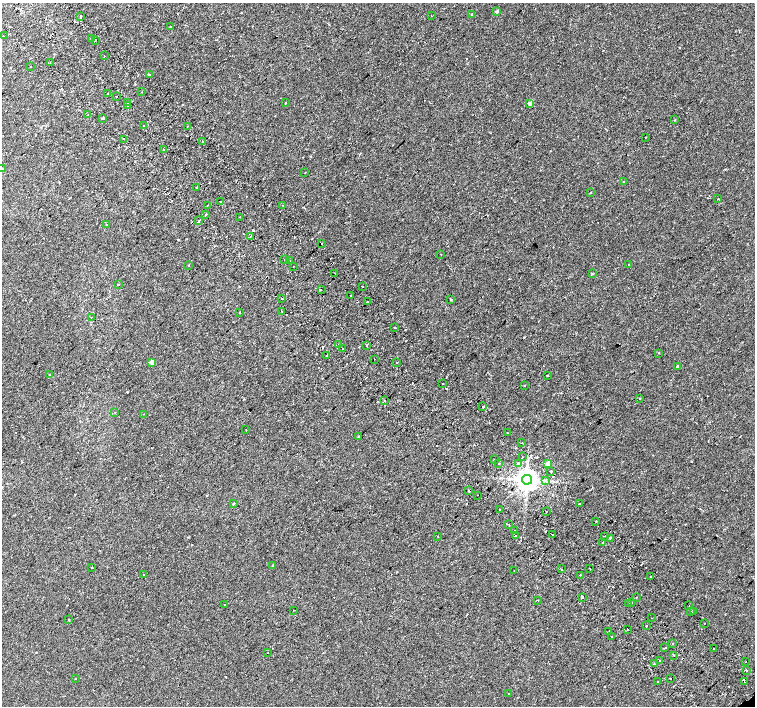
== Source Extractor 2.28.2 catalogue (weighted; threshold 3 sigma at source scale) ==
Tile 11 of 4 x 4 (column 3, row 3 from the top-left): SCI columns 3055-4560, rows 1605-3012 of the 6117 x 6089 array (HDU 1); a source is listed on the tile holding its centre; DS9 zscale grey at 2 x 2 block average (1 PNG px = mean of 2 x 2 image px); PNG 757 x 708 px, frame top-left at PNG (2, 3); each listed source drawn as its Kron ellipse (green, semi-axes under 4 px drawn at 4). Shown black and unused: <1% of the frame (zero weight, under 2 of 3 exposures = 3% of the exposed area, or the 3 px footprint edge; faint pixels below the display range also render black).
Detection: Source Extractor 2.28.2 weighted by HDU 2 'WHT'; one run over the whole footprint, this tile lists its part. Background 0.00183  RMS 0.0023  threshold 0.0105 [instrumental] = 3 sigma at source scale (4.5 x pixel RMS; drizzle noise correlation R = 1.50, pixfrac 1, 0.0396/0.0396 arcsec/px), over >= 5 px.
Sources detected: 165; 18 cosmic-ray / hot-pixel residue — neither listed nor drawn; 1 coinciding with a brighter row at this scale — not listed separately; the other 146 listed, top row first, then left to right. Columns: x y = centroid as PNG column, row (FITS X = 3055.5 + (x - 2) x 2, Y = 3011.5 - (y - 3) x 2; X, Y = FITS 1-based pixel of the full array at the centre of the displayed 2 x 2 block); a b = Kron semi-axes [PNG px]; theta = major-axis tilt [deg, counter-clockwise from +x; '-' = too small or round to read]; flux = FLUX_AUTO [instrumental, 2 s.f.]
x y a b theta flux
497 11 3 2 - 1
472 14 3 2 - 0.64
81 16 2 2 - 1.2
431 16 2 2 - 0.7
171 27 2 2 - 0.24
3 36 2 2 - 0.29
91 39 2 2 - 0.33
95 40 2 2 - 1
104 56 2 2 - 0.2
50 62 2 2 - 0.19
30 66 2 2 - 0.6
149 75 2 2 - 0.67
142 92 2 2 - 0.22
108 94 2 2 - 0.46
116 97 2 2 - 0.41
128 103 2 2 - 0.5
285 103 2 2 - 0.35
530 103 3 2 - 2.1
128 106 2 2 - 3.5
88 114 2 2 - 0.43
102 118 3 2 - 1.4
675 120 2 2 - 0.27
144 126 2 2 - 1
187 126 2 2 - 0.3
646 137 2 2 - 0.38
123 139 2 2 - 1.3
202 141 2 2 - 1
164 150 2 2 - 1.1
2 169 2 2 - 0.91
304 173 2 2 - 0.22
624 182 2 2 - 0.31
196 188 2 2 - 0.34
590 193 3 2 - 0.28
718 199 2 2 - 0.44
220 201 2 2 - 0.85
207 205 2 2 - 0.22
283 205 2 2 - 0.33
206 215 2 2 - 1.9
240 217 2 2 - 0.6
199 221 2 2 - 2.7
106 224 2 2 - 0.72
251 236 2 2 - 0.26
321 243 2 2 - 0.55
441 254 2 2 - 0.52
285 259 2 2 - 0.58
290 260 2 2 - 0.82
188 265 2 2 - 0.88
629 265 2 2 - 0.48
293 266 2 2 - 0.34
335 273 2 2 - 0.22
592 273 3 2 - 0.46
118 284 2 2 - 0.27
362 286 2 2 - 1.3
321 290 2 2 - 1
351 295 2 2 - 1.2
282 299 2 2 - 0.94
450 300 3 2 - 0.39
367 302 2 2 - 1.3
281 311 2 2 - 1.9
240 312 2 2 - 0.3
91 317 2 2 - 0.18
394 327 2 2 - 0.24
338 344 2 2 - 0.19
367 346 2 2 - 0.45
343 348 2 2 - 0.63
659 353 2 2 - 0.29
327 356 2 2 - 0.29
374 359 2 2 - 0.69
152 362 2 2 - 5
396 362 2 2 - 0.21
677 366 3 2 - 0.44
49 375 2 2 - 0.27
547 375 2 2 - 0.63
443 384 2 2 - 0.25
525 385 2 2 - 0.3
640 398 2 2 - 0.53
384 401 2 2 - 0.72
483 407 2 2 - 0.49
115 412 2 2 - 0.58
143 414 2 2 - 1.2
246 430 2 2 - 0.27
508 433 2 2 - 0.51
358 436 2 2 - 0.24
522 443 2 2 - 0.31
522 457 2 2 - 5.1
494 460 2 2 - 0.42
499 463 2 2 - 0.35
519 464 3 3 - 1.3
547 464 3 2 - 5
551 471 2 2 - 1.2
527 480 5 4 - 490
546 480 3 3 - 0.82
469 491 2 2 - 0.83
477 495 2 2 - 0.96
580 503 3 2 - 2.5
233 504 3 2 - 0.66
500 510 2 2 - 0.55
546 512 2 2 - 0.2
596 521 2 2 - 0.39
509 524 2 2 - 2.4
515 531 2 2 - 1.1
552 534 2 2 - 0.2
515 535 2 2 - 1.9
438 536 2 2 - 0.57
604 536 2 2 - 0.58
610 538 2 2 - 0.77
602 543 2 2 - 0.75
273 565 3 3 - 0.52
92 567 2 2 - 2.1
590 568 2 2 - 0.58
561 569 2 2 - 1.9
514 570 2 2 - 0.2
144 575 2 2 - 0.61
580 575 2 2 - 0.45
651 576 2 2 - 1.3
636 597 2 2 - 0.33
583 598 3 2 - 0.64
538 600 2 2 - 0.23
632 603 2 2 - 0.48
628 604 2 2 - 0.33
225 605 2 2 - 0.22
689 606 2 2 - 0.19
293 610 2 2 - 0.17
690 611 2 2 - 0.54
693 611 2 2 - 2.8
652 618 2 2 - 0.18
69 620 2 2 - 1
705 623 2 2 - 0.27
646 626 2 2 - 0.98
627 629 2 2 - 0.52
609 632 2 2 - 0.65
611 637 2 2 - 2.6
673 643 2 2 - 0.89
665 648 2 2 - 0.42
714 648 2 2 - 0.96
268 653 2 2 - 0.15
674 655 2 2 - 1.2
660 661 2 2 - 0.57
746 662 2 2 - 0.67
654 664 2 2 - 0.63
746 670 2 2 - 0.46
76 678 2 2 - 0.19
670 678 2 2 - 0.61
658 682 2 2 - 1.3
744 682 2 2 - 0.21
508 694 2 2 - 0.37
Isophote crosses this tile's border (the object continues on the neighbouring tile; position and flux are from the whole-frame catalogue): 1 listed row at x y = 2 169
Diffuse or blended objects may show on this block-average render without a row.